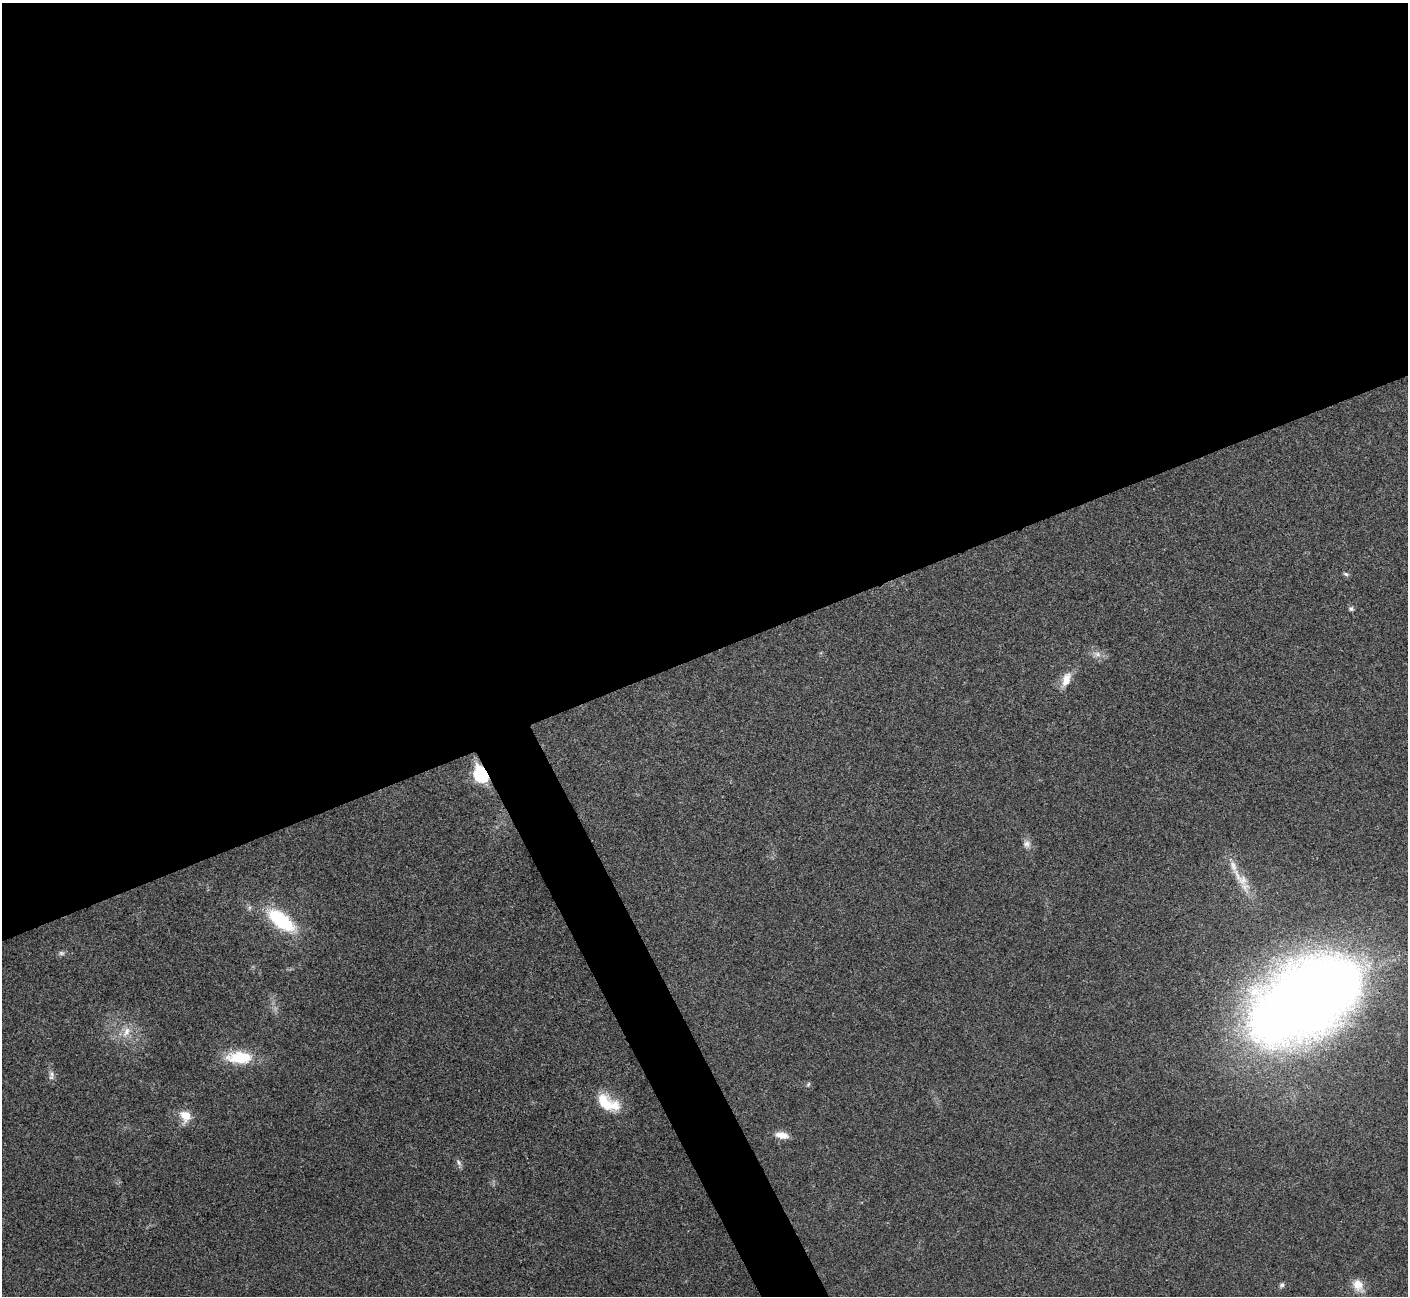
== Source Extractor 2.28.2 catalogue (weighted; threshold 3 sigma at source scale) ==
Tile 2 of 4 x 4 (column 2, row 1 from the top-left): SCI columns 1408-2813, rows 4037-5330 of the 5630 x 5618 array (HDU 1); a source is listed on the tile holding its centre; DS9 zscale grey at full resolution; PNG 1410 x 1298 px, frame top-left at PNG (2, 3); no overlay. Shown black and unused: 53% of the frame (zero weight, under 3 of 4 exposures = <1% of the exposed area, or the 3 px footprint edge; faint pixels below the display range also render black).
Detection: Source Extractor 2.28.2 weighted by HDU 2 'WHT'; one run over the whole footprint, this tile lists its part. Background 0.0222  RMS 0.004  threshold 0.018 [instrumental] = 3 sigma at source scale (4.5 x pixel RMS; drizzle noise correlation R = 1.50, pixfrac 1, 0.05/0.05 arcsec/px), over >= 5 px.
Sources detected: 23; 3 inside a brighter listed object's ellipse — not listed separately; the other 20 listed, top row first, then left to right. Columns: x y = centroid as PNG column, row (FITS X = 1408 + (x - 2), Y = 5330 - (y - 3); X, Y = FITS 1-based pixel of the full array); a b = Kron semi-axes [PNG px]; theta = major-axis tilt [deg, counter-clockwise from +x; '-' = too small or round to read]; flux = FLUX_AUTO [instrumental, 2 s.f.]
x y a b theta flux
1346 574 8 5 -12 0.79
1351 609 6 6 - 0.87
1097 654 12 7 -8 2.3
1066 679 21 10 68 5.3
481 774 8 6 -63 72
1027 844 11 10 - 2.2
1237 876 26 8 -68 6.1
281 921 32 14 -38 31
61 953 8 6 0 1.1
1305 1000 82 49 32 710
126 1032 17 9 57 4.6
240 1057 32 15 -1 16
52 1074 9 7 -70 1.7
808 1084 6 5 - 0.67
604 1102 19 13 -59 11
185 1116 17 14 -80 5.4
782 1135 16 7 -10 4.4
459 1162 11 6 -60 1.2
1282 1285 7 5 59 0.96
1358 1285 17 11 -62 4.7
Overlapping masked pixels (flux is a lower limit): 1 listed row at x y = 481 774